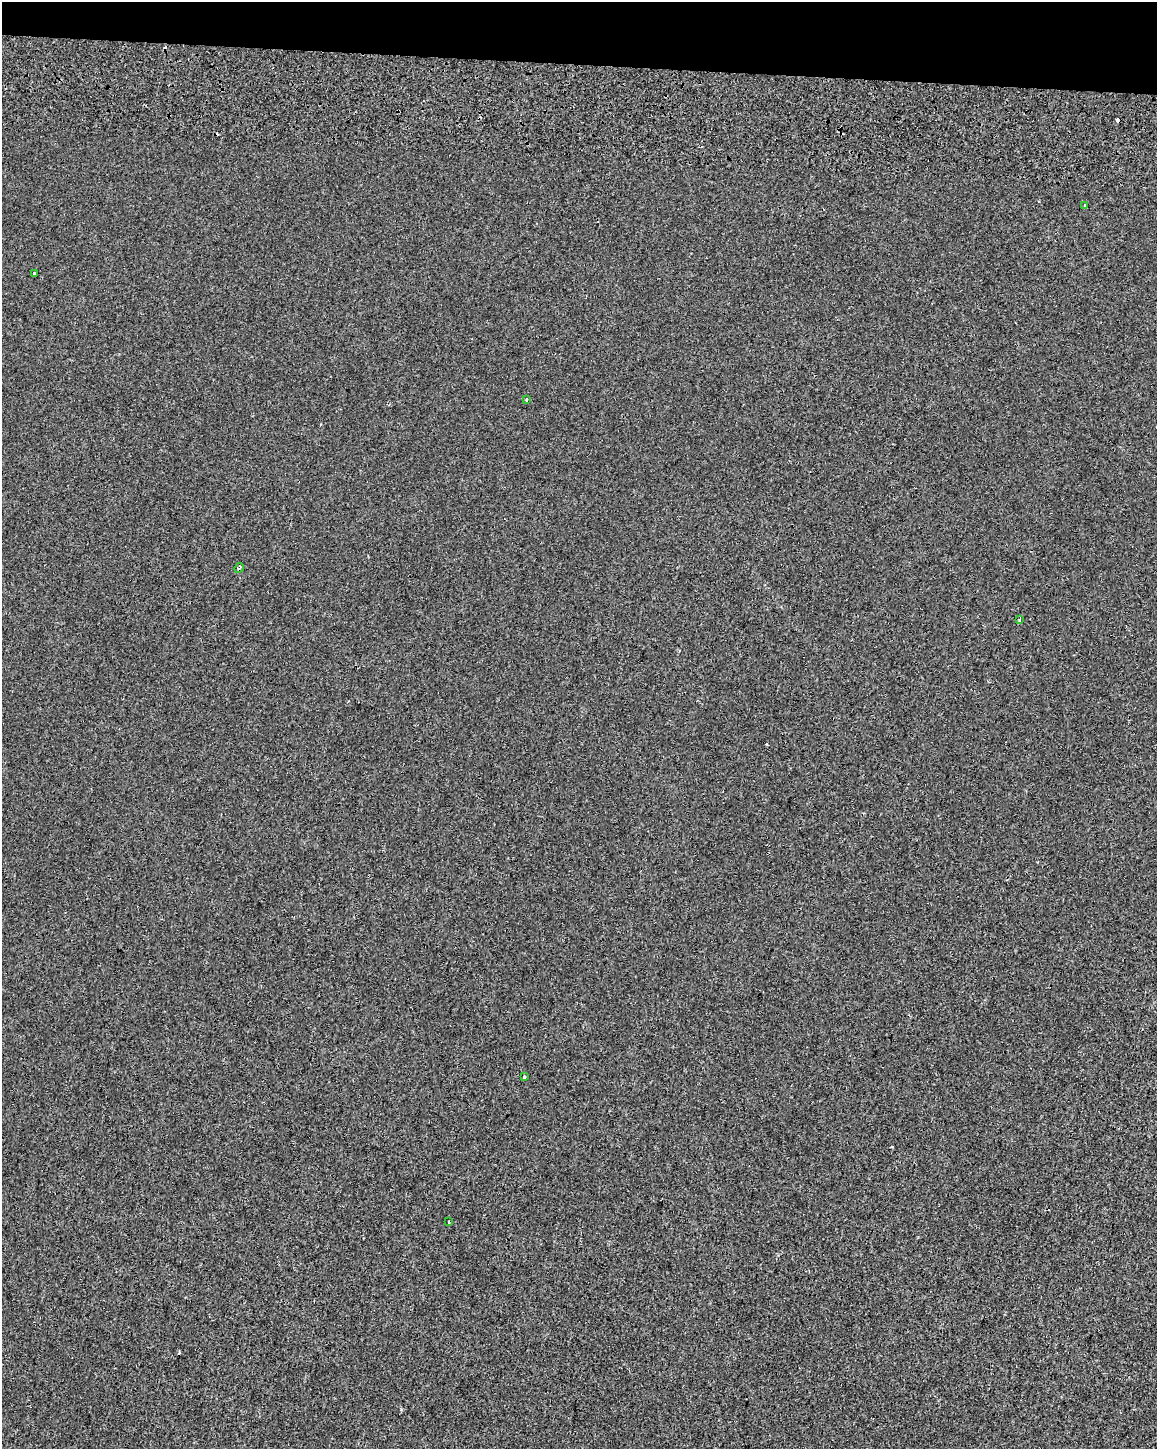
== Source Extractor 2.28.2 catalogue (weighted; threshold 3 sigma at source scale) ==
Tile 2 of 4 x 3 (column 2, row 1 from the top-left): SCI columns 1199-2353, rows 3222-4668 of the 4714 x 5054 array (HDU 1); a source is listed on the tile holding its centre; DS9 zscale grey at full resolution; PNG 1159 x 1451 px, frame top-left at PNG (2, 2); each listed source drawn as its Kron ellipse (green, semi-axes under 4 px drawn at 4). Shown black and unused: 4% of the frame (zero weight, under 2 of 3 exposures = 6% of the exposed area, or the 3 px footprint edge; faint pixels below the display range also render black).
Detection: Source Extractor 2.28.2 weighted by HDU 2 'WHT'; one run over the whole footprint, this tile lists its part. Background 7.14e-04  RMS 0.0061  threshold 0.0275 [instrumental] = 3 sigma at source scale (4.5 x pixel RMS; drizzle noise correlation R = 1.50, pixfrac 1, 0.0396/0.0396 arcsec/px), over >= 5 px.
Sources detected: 12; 5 cosmic-ray / hot-pixel residue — neither listed nor drawn; the other 7 listed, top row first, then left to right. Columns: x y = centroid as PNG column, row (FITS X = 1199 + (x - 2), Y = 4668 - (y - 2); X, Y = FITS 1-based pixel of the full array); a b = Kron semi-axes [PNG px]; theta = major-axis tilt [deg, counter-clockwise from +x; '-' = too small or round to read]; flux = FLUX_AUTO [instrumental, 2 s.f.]
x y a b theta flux
1085 205 3 3 - 1
34 273 3 2 - 0.57
526 399 3 3 - 3.7
239 568 5 2 - 0.78
1020 620 3 3 - 2.2
524 1077 3 3 - 2.2
449 1222 3 2 - 0.93